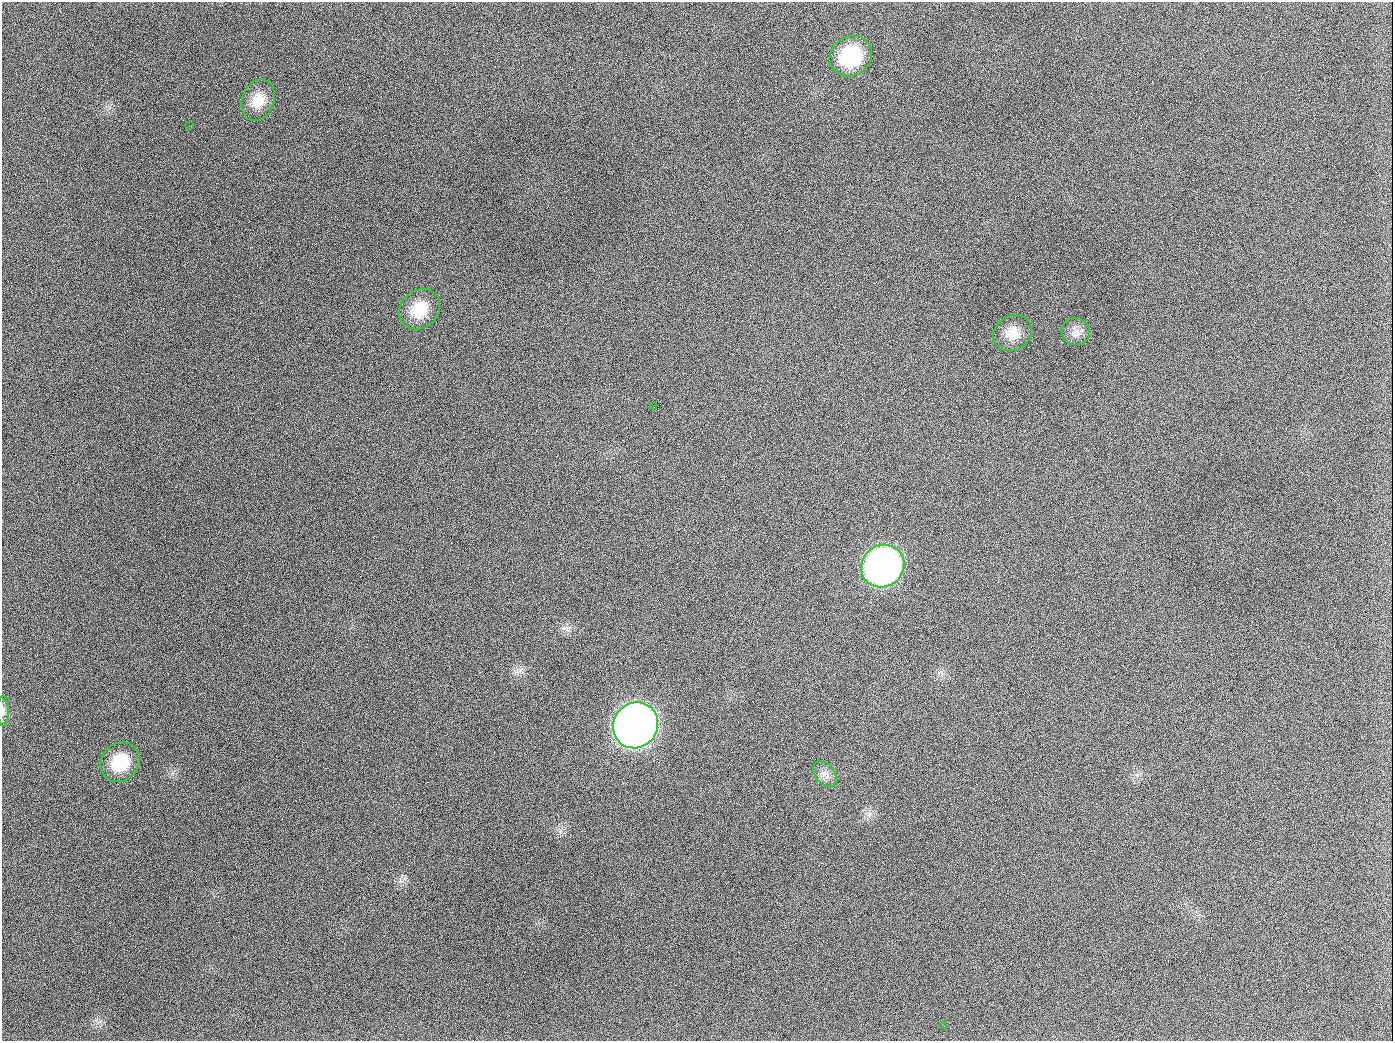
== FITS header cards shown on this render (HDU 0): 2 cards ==
NAXIS1  =                 1391
NAXIS2  =                 1039

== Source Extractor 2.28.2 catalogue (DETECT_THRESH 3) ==
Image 1391 x 1039 px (HDU 0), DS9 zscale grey, 1 PNG px = 1 image px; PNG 1395 x 1043 px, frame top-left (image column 1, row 1039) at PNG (2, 2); each listed source drawn as its Kron ellipse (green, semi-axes under 4 px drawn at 4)
Background 1510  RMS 70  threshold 209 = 3 sigma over >= 5 px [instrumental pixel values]
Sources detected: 13; all 13 listed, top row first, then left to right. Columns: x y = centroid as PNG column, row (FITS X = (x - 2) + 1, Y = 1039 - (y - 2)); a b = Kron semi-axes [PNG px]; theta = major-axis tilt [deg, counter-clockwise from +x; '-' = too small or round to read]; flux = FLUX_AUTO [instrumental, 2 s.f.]
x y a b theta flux
851 56 22 19 34 3.1e+05
258 100 21 16 69 9.2e+04
189 126 3 2 - 6.0e+03
420 309 22 18 45 1.4e+05
1076 332 14 13 - 4.0e+04
1013 333 20 17 33 7.6e+04
654 407 2 2 - 3.5e+03
883 566 22 20 42 2.3e+06
3 710 15 5 90 1.7e+04
636 725 23 22 - 5.2e+06
120 762 21 18 47 1.7e+05
825 774 15 9 -50 3.4e+04
944 1026 2 2 - 3.5e+03
At the frame edge (FLAGS 8, measured only in part): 1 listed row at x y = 3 710